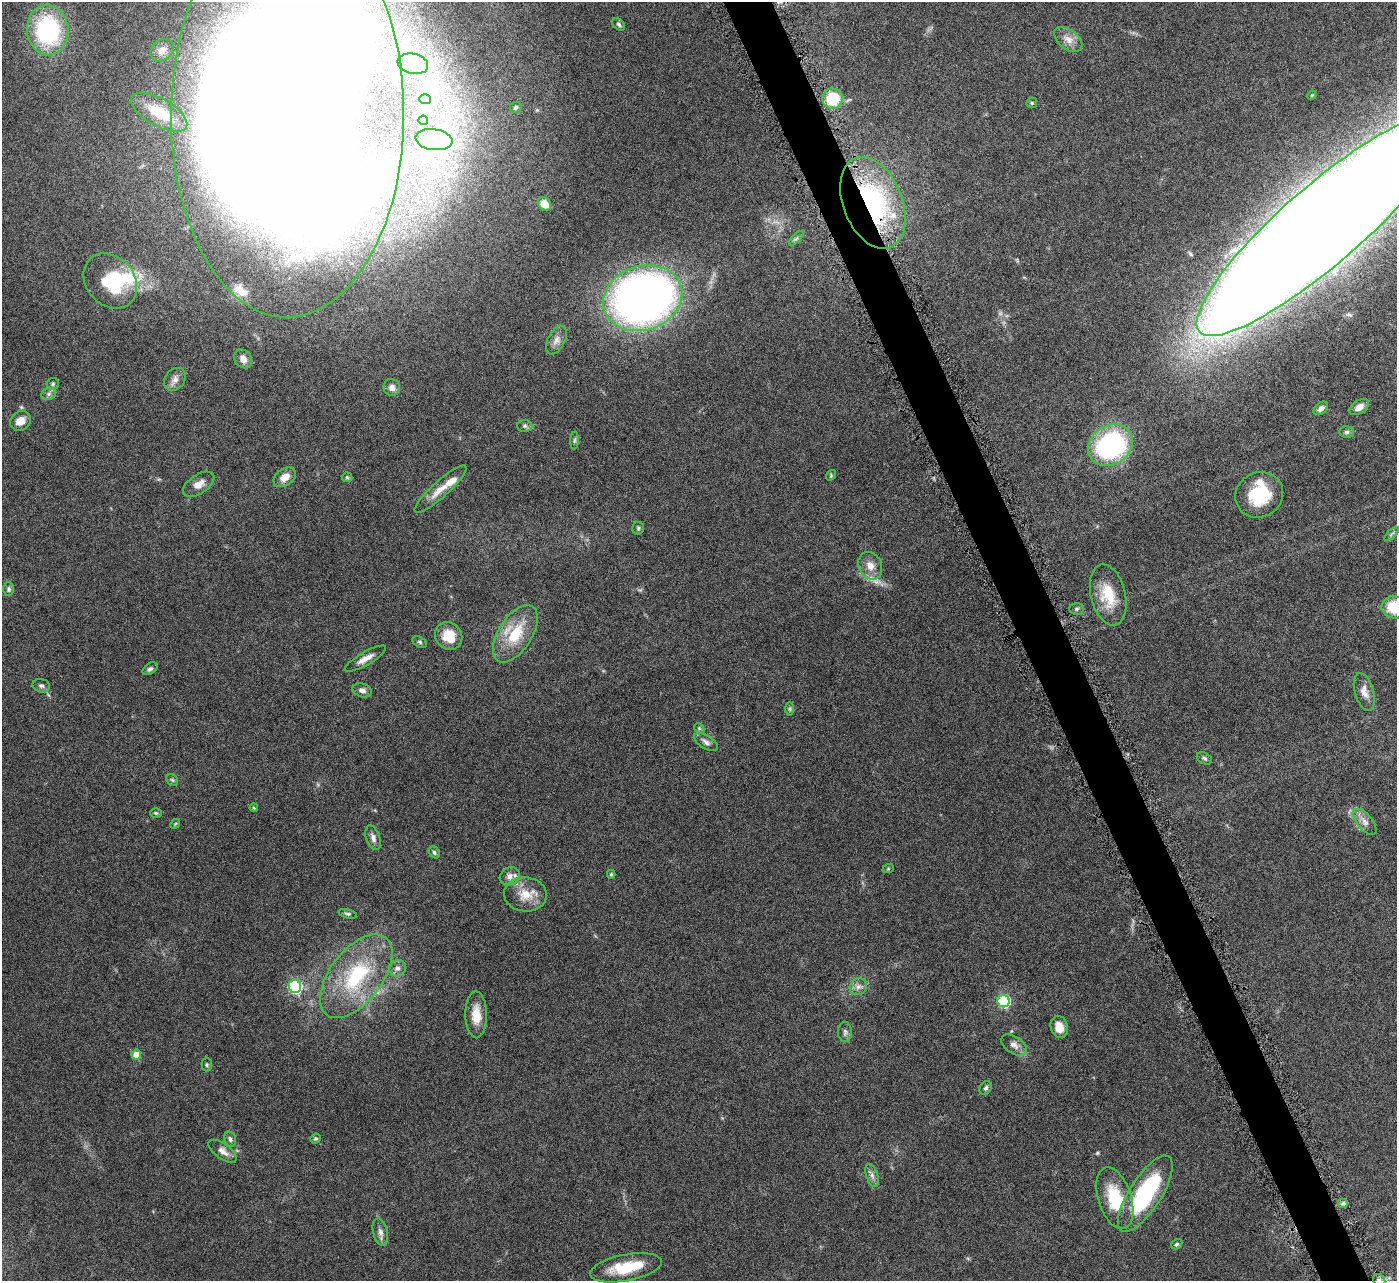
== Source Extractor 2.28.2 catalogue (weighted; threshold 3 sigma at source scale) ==
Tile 6 of 4 x 4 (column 2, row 2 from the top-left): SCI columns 1398-2792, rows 2851-4129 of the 5582 x 5570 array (HDU 1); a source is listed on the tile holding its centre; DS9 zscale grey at full resolution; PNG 1399 x 1283 px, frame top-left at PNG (2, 2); each listed source drawn as its Kron ellipse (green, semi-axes under 4 px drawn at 4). Shown black and unused: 3% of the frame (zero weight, under 4 of 8 exposures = <1% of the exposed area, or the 3 px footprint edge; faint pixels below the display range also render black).
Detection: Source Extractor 2.28.2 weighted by HDU 2 'WHT'; one run over the whole footprint, this tile lists its part. Background 0.106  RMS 0.0064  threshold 0.0264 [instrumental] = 3 sigma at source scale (4.09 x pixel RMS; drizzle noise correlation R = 1.36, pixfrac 0.8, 0.05/0.05 arcsec/px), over >= 5 px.
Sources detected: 101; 1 inside a brighter object's white glare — neither listed nor drawn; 7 inside a brighter listed object's ellipse — not listed separately; the other 93 listed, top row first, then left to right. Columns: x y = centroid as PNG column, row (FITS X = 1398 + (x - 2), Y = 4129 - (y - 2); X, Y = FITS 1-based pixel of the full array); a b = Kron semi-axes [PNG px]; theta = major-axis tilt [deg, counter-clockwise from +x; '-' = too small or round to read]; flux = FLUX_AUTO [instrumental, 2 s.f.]
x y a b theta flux
619 24 7 5 -42 1.3
48 30 25 20 -83 75
1068 39 16 9 -38 5.4
162 50 13 10 40 4.6
413 64 15 10 -12 6.9
1312 95 5 3 - 0.62
425 99 6 5 - 1.2
833 99 10 10 - 23
1032 103 5 5 - 0.77
516 107 6 5 - 1.6
159 112 31 14 -29 33
287 115 202 116 90 3900
423 120 5 4 - 2.9
434 140 18 10 -8 8.6
873 203 48 29 -68 110
544 204 7 6 - 8.1
1323 225 163 39 41 6400
796 238 9 3 45 1.2
110 281 30 24 -49 35
643 298 40 32 19 430
556 340 15 8 63 3.9
243 359 10 8 -51 3.6
175 379 12 9 51 3.6
53 384 6 6 - 1.2
392 387 8 8 - 3.4
49 394 7 6 - 1.8
1359 407 11 6 33 4.6
1321 408 8 5 41 2.1
21 421 11 9 31 6.3
525 426 7 6 - 1.5
1346 432 7 5 1 1.3
574 441 9 4 89 1.2
1111 445 24 19 35 100
831 475 6 4 51 0.72
285 477 12 8 35 5.7
347 477 5 5 - 0.85
199 484 18 9 33 5.2
441 489 34 8 42 8.9
1259 495 24 22 30 28
638 528 6 6 - 1.1
1392 534 9 3 45 1.1
870 566 14 11 -65 5.9
9 589 7 5 -90 1.3
1108 595 31 17 -76 19
1394 607 13 11 -10 20
1077 609 7 6 - 1.2
515 634 32 16 57 23
449 636 15 12 -47 12
420 642 8 5 -28 1
365 659 23 6 30 4.9
150 669 8 5 34 1.6
41 686 9 6 -12 1.5
362 690 10 6 -21 2.7
1364 692 19 9 -74 5.5
790 709 7 4 90 0.95
699 728 6 4 -46 0.93
706 742 13 6 -33 2.6
1204 758 8 5 -29 1.4
172 780 6 5 - 1
254 808 4 3 - 0.54
156 813 6 5 - 0.91
1365 822 16 7 -51 4.2
175 824 5 4 - 0.68
373 838 12 6 -70 2.8
434 852 6 5 - 1.3
888 869 6 3 19 0.66
611 874 4 3 - 0.92
510 876 10 8 28 3.5
525 894 21 17 -3 11
348 914 9 4 -14 1.2
397 968 9 8 - 2.8
356 976 49 26 52 55
295 986 6 6 - 81
858 987 9 8 - 2.9
1004 1001 6 6 - 63
476 1015 23 11 -89 9.8
1059 1027 11 8 -77 7.2
845 1032 10 7 -89 1.9
1014 1045 14 8 -35 3.8
136 1055 5 5 - 10
207 1065 7 5 89 0.91
986 1088 7 5 59 1.5
230 1139 8 5 -76 1.5
315 1139 5 4 - 0.96
223 1151 16 7 -35 4
872 1175 12 6 -72 2.6
1145 1194 44 16 58 61
1115 1198 32 16 -72 26
1343 1203 5 5 - 1.4
380 1232 14 7 -76 2.9
1177 1244 6 4 34 1
626 1268 36 13 11 21
1379 1280 6 5 - 1.7
Overlapping masked pixels (flux is a lower limit): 1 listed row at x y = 873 203
Isophote crosses this tile's border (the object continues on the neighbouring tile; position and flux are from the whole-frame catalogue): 4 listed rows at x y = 287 115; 1323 225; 1394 607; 1379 1280